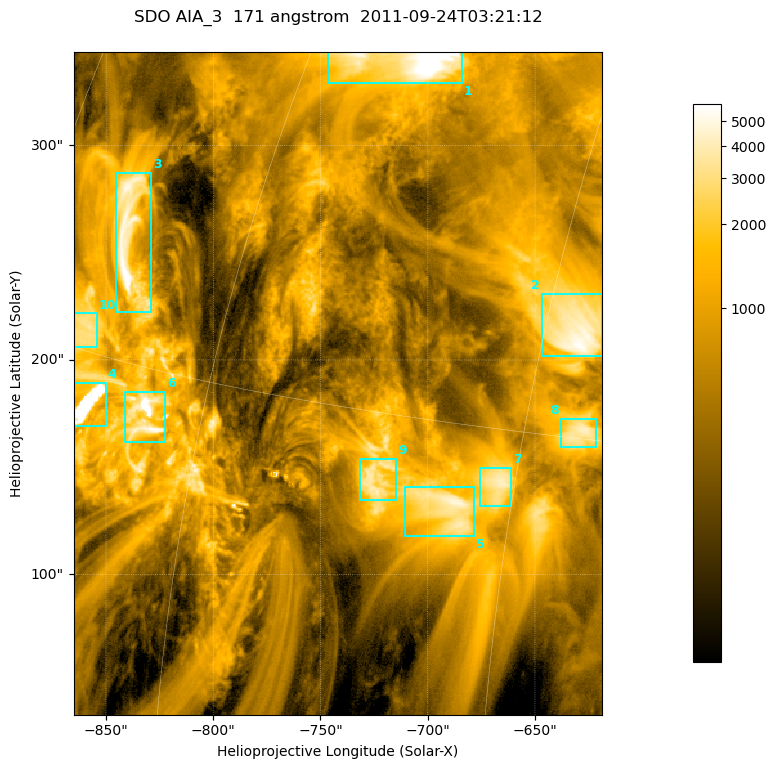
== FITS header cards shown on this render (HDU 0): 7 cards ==
TELESCOP= 'SDO     '           /
INSTRUME= 'AIA_3   '           /
WAVELNTH=                  171 /
WAVEUNIT= 'angstrom'           /
DATE-OBS= '2011-09-24T03:21:12.34' /
CTYPE1  = 'HPLN-TAN'           /
CTYPE2  = 'HPLT-TAN'           /

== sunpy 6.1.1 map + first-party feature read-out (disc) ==
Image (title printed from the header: SDO AIA_3  171 angstrom  2011-09-24T03:21:12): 411 x 515 px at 0.599 arcsec/px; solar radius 956 arcsec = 1595 px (partial field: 2.6% of the solar disc is inside the frame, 100% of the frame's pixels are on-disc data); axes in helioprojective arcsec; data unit not stated in the header (colour bar unlabelled)
Pointing: header CRPIX1/2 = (2051.64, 2049.57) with CRVAL1/2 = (0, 0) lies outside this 411 x 515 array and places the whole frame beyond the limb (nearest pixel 1.41 R_sun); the SolarSoft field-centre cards XCEN/YCEN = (-741.9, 189.1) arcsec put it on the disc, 1315 arcsec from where CRPIX/CRVAL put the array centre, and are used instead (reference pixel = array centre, CRVAL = XCEN/YCEN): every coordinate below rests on XCEN/YCEN
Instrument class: DISC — disc imager (sunpy class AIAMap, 171 A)
Bright regions (active regions / flare kernels): reference = the on-disc median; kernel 3 px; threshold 5 sigma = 2020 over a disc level ~615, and >= 1.15x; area >= 211 px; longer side >= 5 px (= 3 arcsec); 10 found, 10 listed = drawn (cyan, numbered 1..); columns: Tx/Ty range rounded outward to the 2 arcsec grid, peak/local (2 s.f.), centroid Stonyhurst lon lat
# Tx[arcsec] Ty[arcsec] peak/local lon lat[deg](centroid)
1 -748..-684 328..344 15 -55 +25
2 -648..-618 202..232 9.3 -44 +18
3 -846..-828 222..288 12 -68 +19
4 -866..-850 168..190 27 -67 +14
5 -712..-678 118..142 7.7 -48 +13
6 -842..-822 162..186 22 -63 +14
7 -676..-660 132..150 6.9 -46 +13
8 -638..-620 158..174 6.9 -43 +15
9 -732..-714 134..154 6.3 -51 +13
10 -866..-854 206..222 5.6 -69 +16